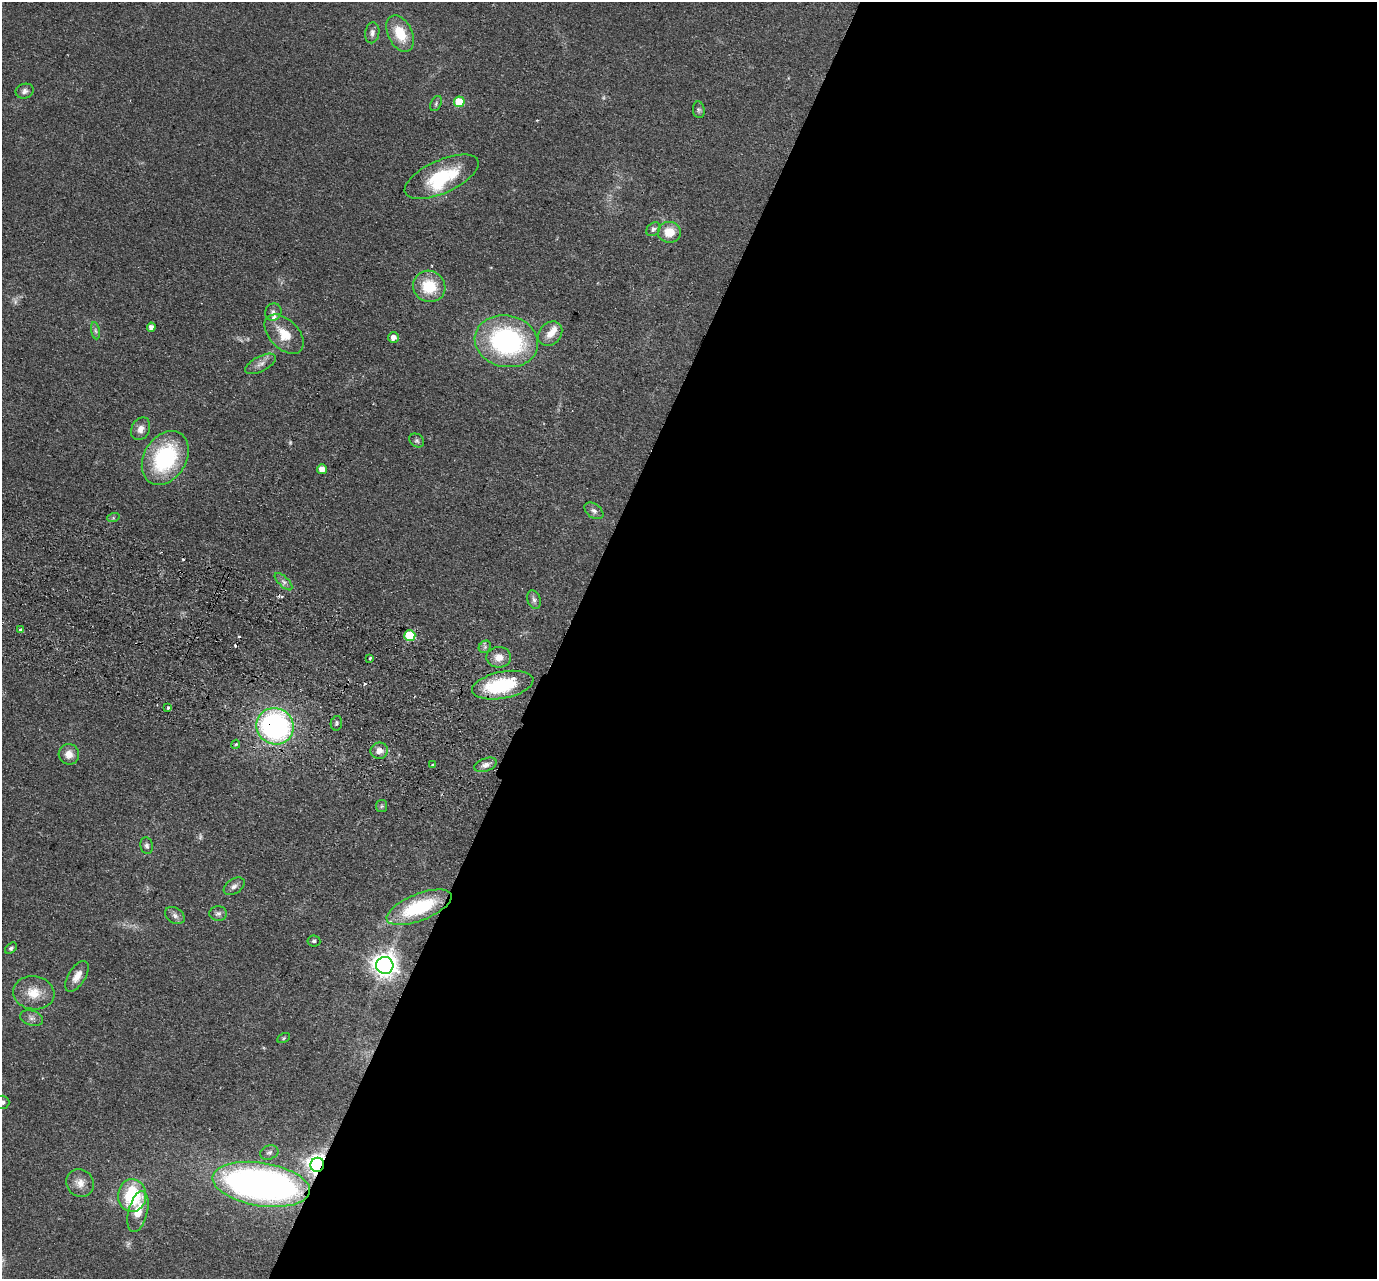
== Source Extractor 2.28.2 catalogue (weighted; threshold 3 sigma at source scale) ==
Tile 12 of 4 x 4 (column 4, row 3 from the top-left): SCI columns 4149-5523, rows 1600-2876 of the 5549 x 5621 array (HDU 1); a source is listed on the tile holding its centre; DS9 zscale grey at full resolution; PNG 1379 x 1281 px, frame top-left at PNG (2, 2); each listed source drawn as its Kron ellipse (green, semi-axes under 4 px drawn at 4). Shown black and unused: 59% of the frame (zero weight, under 2 of 3 exposures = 3% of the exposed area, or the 3 px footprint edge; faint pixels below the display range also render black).
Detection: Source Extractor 2.28.2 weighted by HDU 2 'WHT'; one run over the whole footprint, this tile lists its part. Background 0.0798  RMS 0.008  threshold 0.0358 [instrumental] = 3 sigma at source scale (4.5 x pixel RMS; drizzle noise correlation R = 1.50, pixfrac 1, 0.05/0.05 arcsec/px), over >= 5 px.
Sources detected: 73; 3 too faint to see at this stretch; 1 inside a brighter object's white glare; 5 cosmic-ray / hot-pixel residue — neither listed nor drawn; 4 inside a brighter listed object's ellipse — not listed separately; the other 60 listed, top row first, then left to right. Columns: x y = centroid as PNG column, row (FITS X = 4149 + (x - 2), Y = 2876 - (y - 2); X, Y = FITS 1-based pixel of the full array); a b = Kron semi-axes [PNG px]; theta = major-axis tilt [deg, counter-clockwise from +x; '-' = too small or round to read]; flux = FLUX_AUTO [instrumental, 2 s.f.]
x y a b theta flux
372 33 10 7 81 3.6
400 34 19 12 -63 22
25 91 9 7 18 2.8
459 102 5 5 - 25
436 104 8 5 65 1.6
699 110 8 5 -83 1.8
442 177 40 16 24 43
653 229 8 6 44 2.2
669 232 11 10 - 13
429 286 16 15 - 26
273 312 9 8 - 2.9
151 327 4 4 - 3.7
95 331 9 4 -81 1.7
284 334 23 14 -45 17
550 334 13 11 44 8.5
393 337 5 5 - 5.4
506 341 32 26 -12 130
261 364 17 7 27 5
141 429 12 9 64 5.5
417 441 8 6 -37 1.9
165 458 29 21 58 75
322 469 5 5 - 7.3
594 511 11 7 -36 3
113 518 6 4 18 1.1
284 582 11 5 -45 2.8
534 600 10 6 -71 2.5
21 630 4 3 - 7
410 635 6 5 - 39
485 647 7 5 47 1.7
499 657 12 10 1 7.5
369 658 3 3 - 1.5
503 685 31 13 11 52
168 708 3 3 - 1.5
336 723 7 5 78 1.5
275 726 19 18 - 180
236 744 4 3 - 0.98
379 751 8 8 - 5.5
69 754 10 10 - 6.7
433 765 3 3 - 1.4
485 765 11 6 20 3.8
382 806 6 5 - 1.4
147 846 8 6 -80 2.4
234 886 11 7 34 3.3
419 907 34 13 21 57
218 914 9 7 0 2.7
175 916 10 7 -33 3
314 941 6 5 - 1.6
11 948 7 4 38 1.5
385 965 8 8 - 730
77 976 17 8 58 7.6
34 993 21 16 -9 16
32 1018 12 7 -17 3.1
284 1038 7 4 28 1.1
2 1102 7 6 - 3.1
269 1152 9 7 21 2.5
317 1165 7 6 - 470
80 1183 14 13 - 7.8
261 1184 49 21 -9 390
132 1195 16 14 88 54
138 1212 21 9 76 14
Overlapping masked pixels (flux is a lower limit): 4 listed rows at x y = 410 635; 275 726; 317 1165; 261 1184
Isophote crosses this tile's border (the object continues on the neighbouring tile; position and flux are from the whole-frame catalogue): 1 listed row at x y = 2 1102